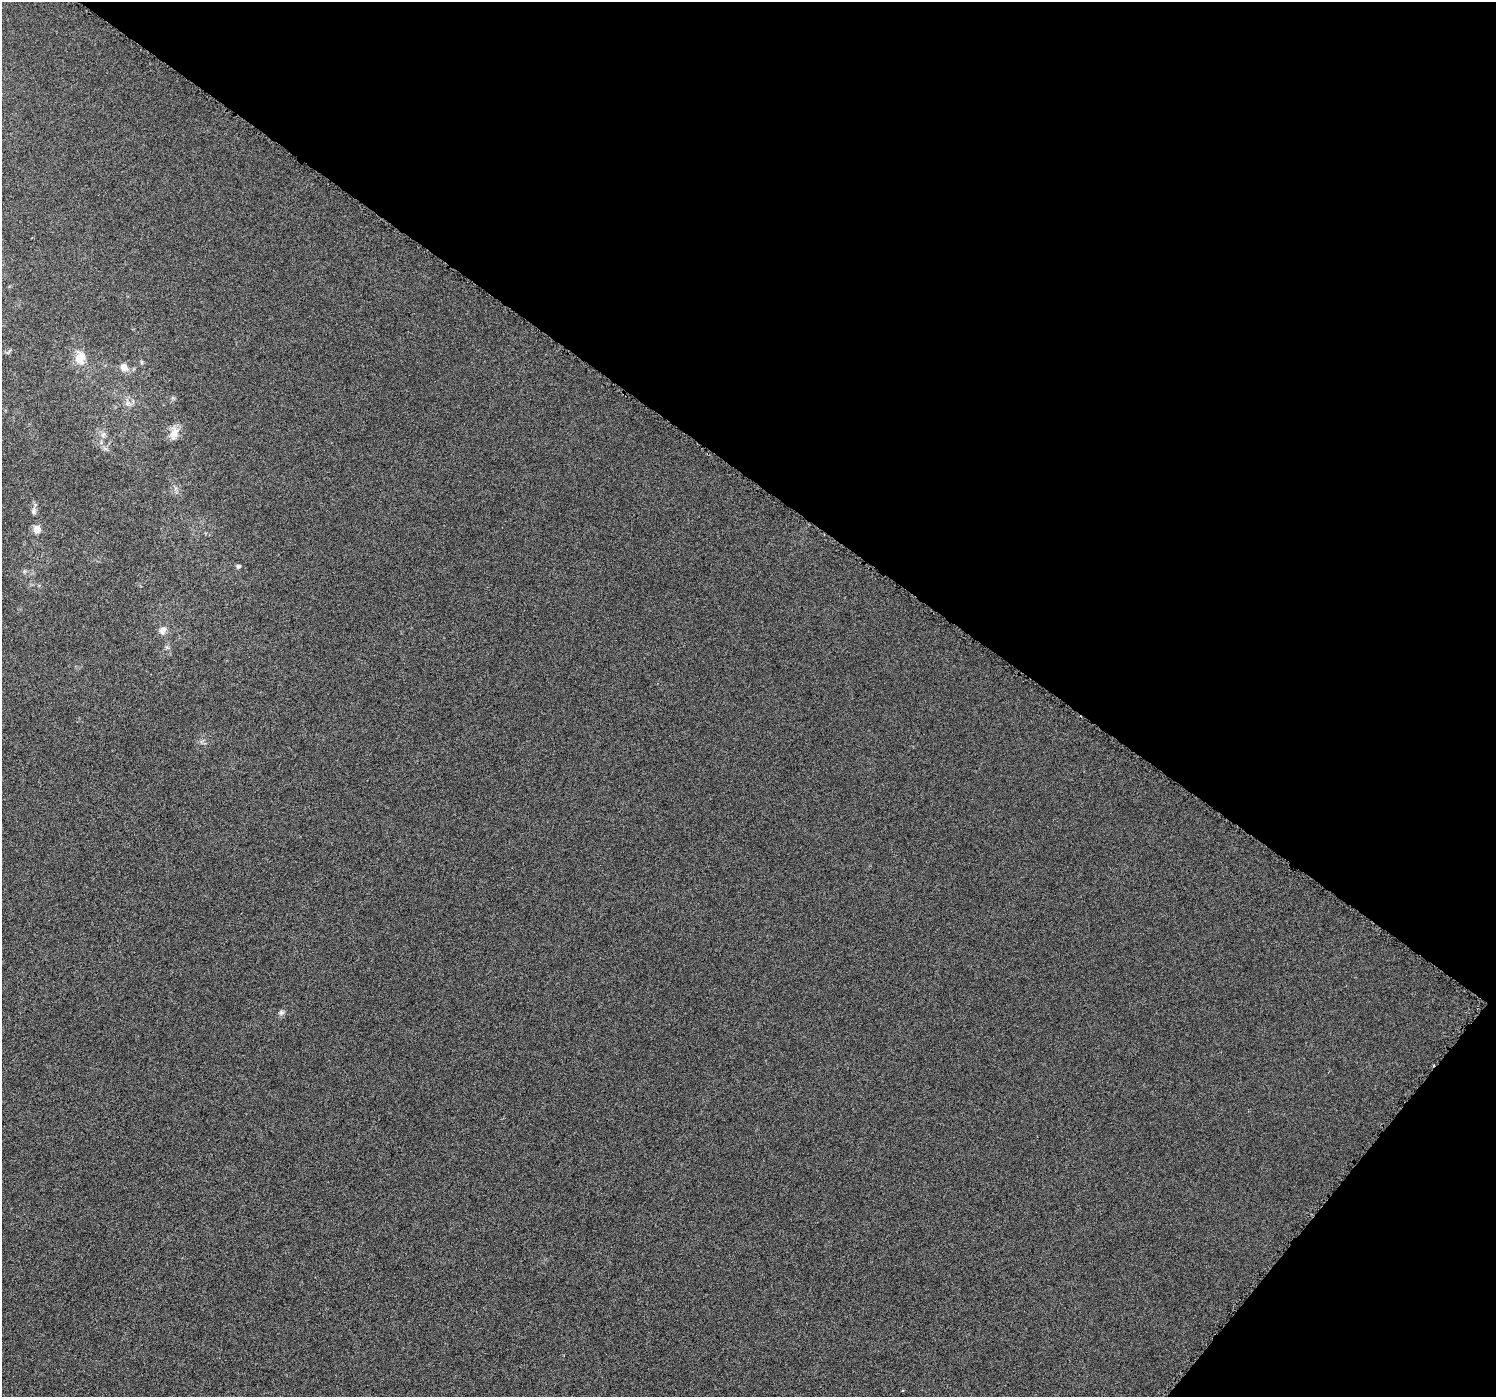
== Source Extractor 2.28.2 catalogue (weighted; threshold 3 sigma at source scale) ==
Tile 8 of 4 x 4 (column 4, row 2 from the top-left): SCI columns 4490-5983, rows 3047-4441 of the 5985 x 6026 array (HDU 1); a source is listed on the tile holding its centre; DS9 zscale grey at full resolution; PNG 1498 x 1399 px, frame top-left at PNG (2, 2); no overlay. Shown black and unused: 37% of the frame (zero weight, under 3 of 6 exposures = <1% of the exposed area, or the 3 px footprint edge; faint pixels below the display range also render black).
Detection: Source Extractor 2.28.2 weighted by HDU 2 'WHT'; one run over the whole footprint, this tile lists its part. Background 0.00113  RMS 0.0038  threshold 0.0154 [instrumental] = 3 sigma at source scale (4.09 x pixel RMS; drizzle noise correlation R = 1.36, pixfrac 0.8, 0.0396/0.0396 arcsec/px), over >= 5 px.
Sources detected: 10; all 10 listed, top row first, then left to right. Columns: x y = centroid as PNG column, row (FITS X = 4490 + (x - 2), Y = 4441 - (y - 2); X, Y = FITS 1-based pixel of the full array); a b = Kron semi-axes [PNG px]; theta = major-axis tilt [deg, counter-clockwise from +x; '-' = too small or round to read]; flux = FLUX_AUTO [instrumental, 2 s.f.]
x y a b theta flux
80 358 17 14 69 4.7
141 362 6 4 -89 0.46
124 367 11 9 -52 2.2
174 433 17 10 69 3.1
34 511 10 6 82 1.2
37 529 10 9 - 2.5
238 566 6 5 - 0.63
163 630 12 9 62 1.9
167 647 7 4 -19 0.55
281 1012 7 6 - 0.89